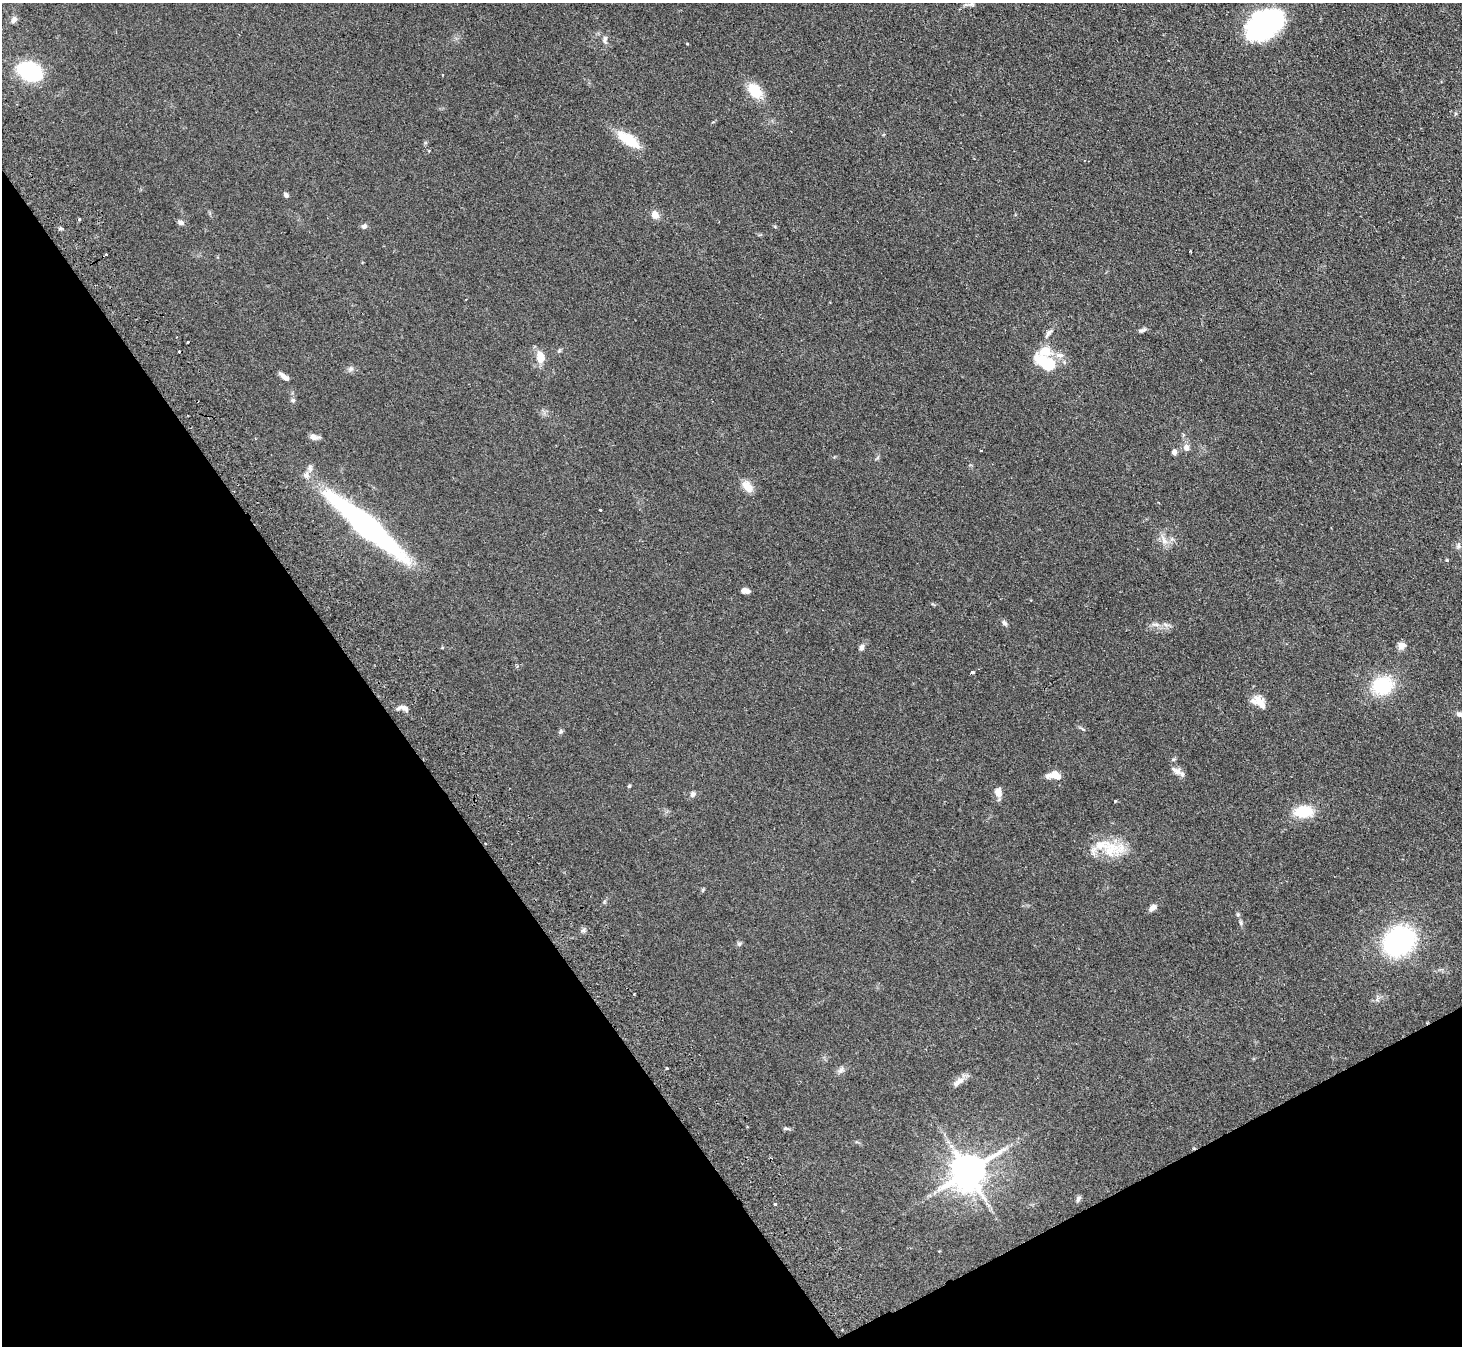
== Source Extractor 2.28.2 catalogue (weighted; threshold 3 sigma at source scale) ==
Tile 14 of 4 x 4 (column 2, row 4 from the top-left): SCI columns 1511-2970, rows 331-1674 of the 5940 x 5898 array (HDU 1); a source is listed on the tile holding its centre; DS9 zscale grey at full resolution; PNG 1464 x 1348 px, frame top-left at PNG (2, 3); no overlay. Shown black and unused: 31% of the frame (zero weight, under 2 of 3 exposures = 3% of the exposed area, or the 3 px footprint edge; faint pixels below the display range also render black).
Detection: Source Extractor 2.28.2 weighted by HDU 2 'WHT'; one run over the whole footprint, this tile lists its part. Background 0.0991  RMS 0.0091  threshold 0.041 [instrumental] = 3 sigma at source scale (4.5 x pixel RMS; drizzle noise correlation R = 1.50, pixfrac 1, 0.05/0.05 arcsec/px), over >= 5 px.
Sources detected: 73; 1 cosmic-ray / hot-pixel residue — not listed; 2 inside a brighter listed object's ellipse — not listed separately; the other 70 listed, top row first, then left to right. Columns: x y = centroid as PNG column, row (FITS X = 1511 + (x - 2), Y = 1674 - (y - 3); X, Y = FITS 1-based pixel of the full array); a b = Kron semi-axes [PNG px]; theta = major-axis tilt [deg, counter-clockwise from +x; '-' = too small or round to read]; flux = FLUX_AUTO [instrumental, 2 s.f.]
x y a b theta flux
971 4 10 6 7 2.8
14 20 10 6 56 3.2
1265 24 40 25 33 130
605 39 11 6 86 3.1
29 71 20 14 -20 77
755 91 19 12 -49 21
628 139 29 11 -34 25
286 195 6 5 - 2.2
655 215 10 8 -57 6.1
79 219 3 3 - 1.1
181 222 8 6 -22 2.7
364 226 7 6 - 2.5
106 254 3 3 - 1.4
1142 330 10 5 18 2.4
1048 334 17 5 50 3.5
188 342 3 3 - 3.4
559 351 6 4 44 1.2
179 352 3 2 - 0.96
1059 355 13 7 -5 5.2
540 358 12 8 -82 13
1045 363 27 13 -31 33
351 369 8 6 21 2.4
285 377 14 5 -36 4.6
293 400 7 5 -90 1.8
314 437 11 6 -9 4.4
1186 447 10 8 -84 4.5
1174 452 6 6 - 2.7
306 475 11 9 -65 4.8
748 487 17 10 -47 9
600 510 3 3 - 2.4
367 526 75 14 -40 300
1164 540 17 7 -64 6.3
1458 546 10 6 73 2.6
1447 560 4 4 - 0.91
745 591 7 5 -7 6
1004 623 8 5 -50 2.3
1155 624 12 4 -5 3.3
1401 645 9 8 - 5.4
861 648 7 6 - 3
517 667 5 4 - 1.3
972 672 4 3 - 3.3
1383 685 27 22 22 41
1259 702 20 11 -33 10
404 708 14 7 -22 4.8
1460 714 10 7 -22 3.5
1083 729 9 3 -33 1.3
561 731 6 5 - 1.5
1174 759 6 4 18 1.1
1176 771 14 8 -26 4.8
1054 775 14 8 -1 12
629 786 4 4 - 1
998 793 13 8 -80 6.2
693 794 7 6 - 2.7
1115 801 3 3 - 1
1303 811 22 13 3 24
1110 848 31 23 -41 29
604 902 6 4 72 1.1
1153 908 10 6 39 4
1241 923 8 5 -84 1.7
583 930 6 5 - 1.9
1399 941 35 29 39 110
739 944 6 6 - 1.6
634 994 2 2 - 0.75
667 1068 3 3 - 1.5
841 1070 10 7 53 3
960 1080 15 9 38 6.2
786 1128 10 4 -7 1.6
968 1172 10 10 - 2300
1078 1199 9 5 61 2
775 1204 3 3 - 2.3
Overlapping masked pixels (flux is a lower limit): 1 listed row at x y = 367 526
Isophote crosses this tile's border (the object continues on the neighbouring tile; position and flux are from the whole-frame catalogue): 1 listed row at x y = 1460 714